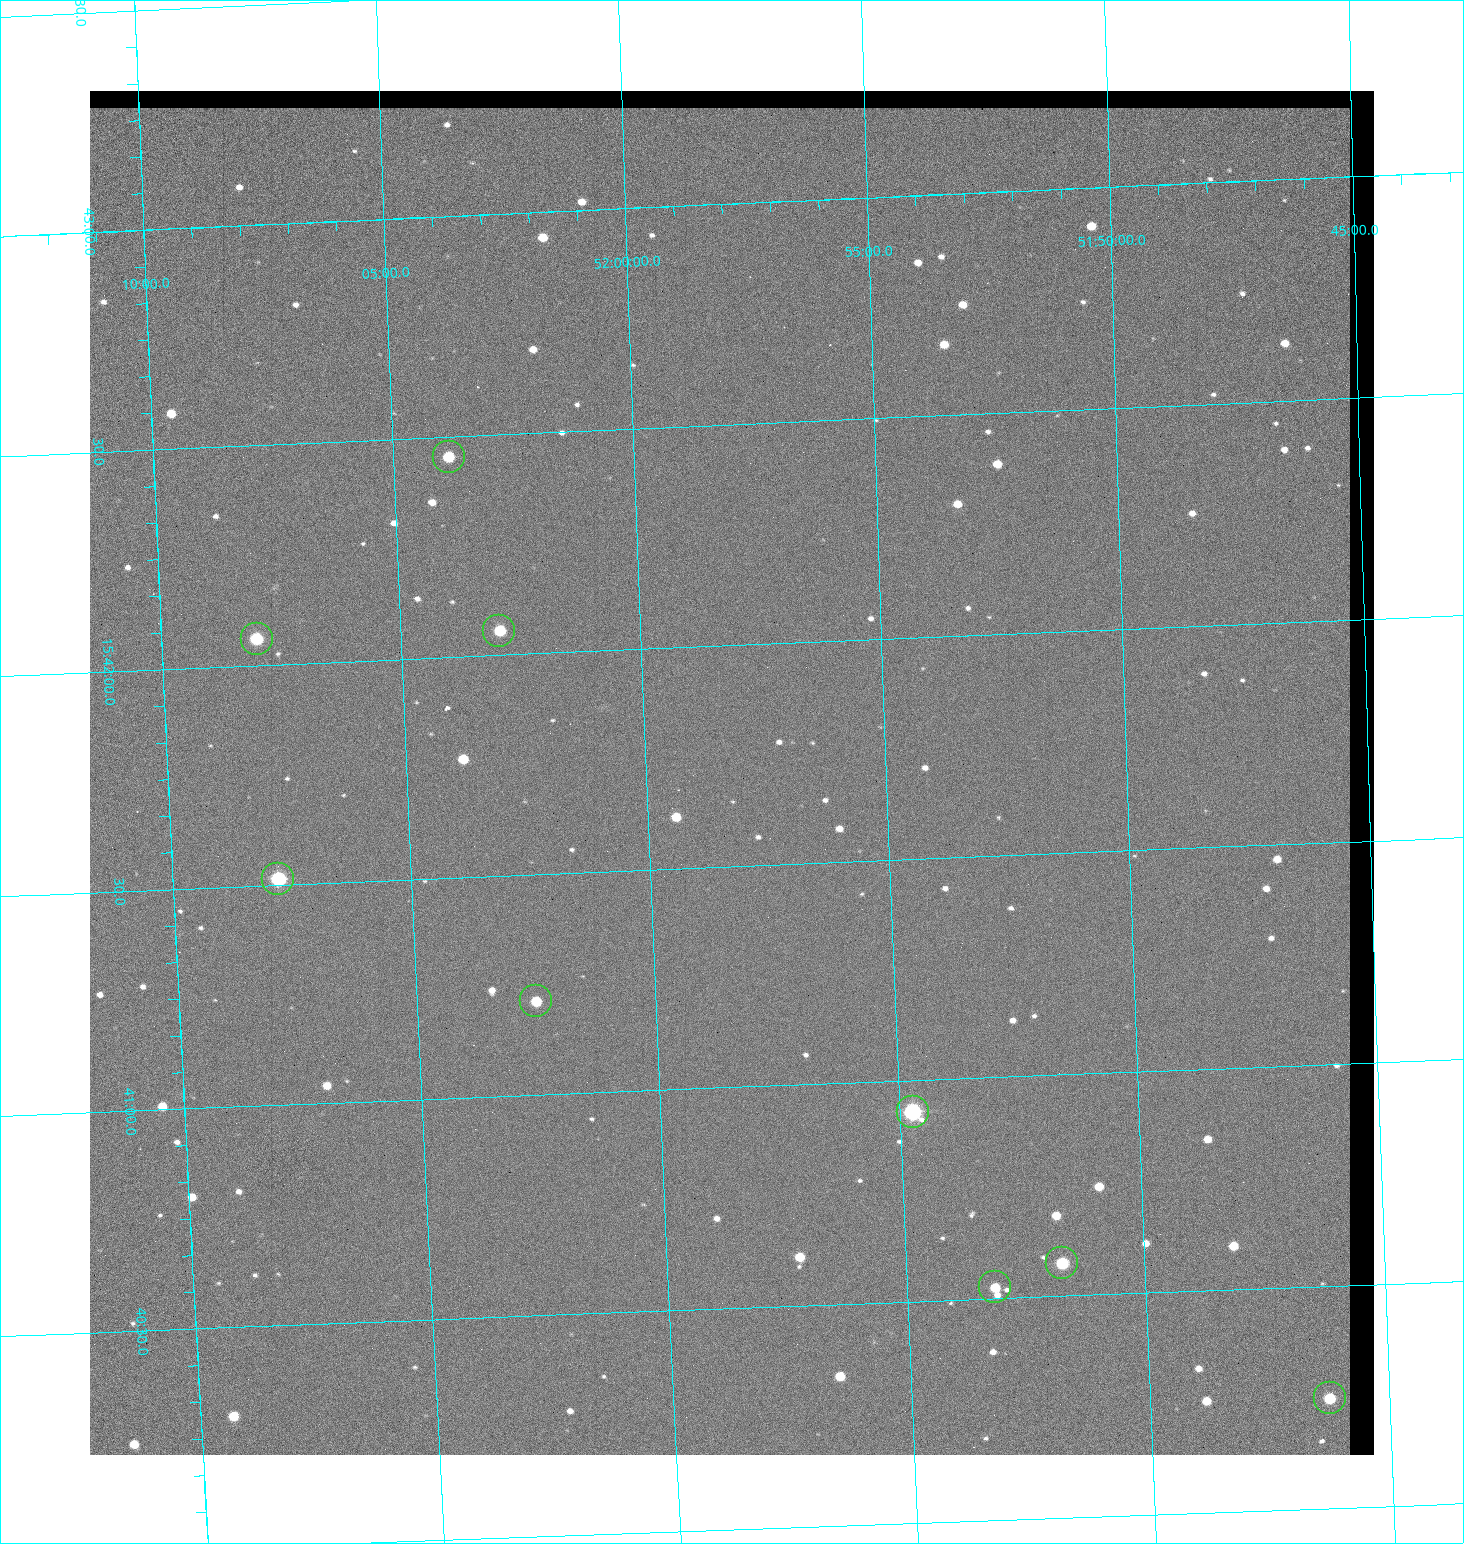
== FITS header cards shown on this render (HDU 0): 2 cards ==
NAXIS1  =                 1284 / length of data axis 1
NAXIS2  =                 1364 / length of data axis 2

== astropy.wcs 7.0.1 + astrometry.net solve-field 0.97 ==
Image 1284 x 1364 px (HDU 0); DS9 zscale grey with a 90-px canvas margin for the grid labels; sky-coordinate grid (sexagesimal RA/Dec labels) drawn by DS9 from the SOLVED WCS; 9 Tycho-2 reference stars matched to detected sources circled (green)
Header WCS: RA---TAN/DEC--TAN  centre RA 15:41:43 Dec +51:58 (235.43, +51.97 deg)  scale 1.26 arcsec/px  FOV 26.9' x 28.5'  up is +92 deg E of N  parity flipped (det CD > 0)
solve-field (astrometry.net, Tycho-2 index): VERIFIED the header's WCS against the Tycho-2 star catalogue (9 matches, 0 conflicts) and refined it, rather than solving blind
Solved WCS: RA---TAN-SIP/DEC--TAN-SIP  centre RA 15:41:43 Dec +51:58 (235.43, +51.97 deg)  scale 1.25 arcsec/px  FOV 26.8' x 28.5'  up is +92 deg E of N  parity flipped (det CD > 0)
The solver's refit moves the header's centre by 0.4 arcsec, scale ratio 0.9966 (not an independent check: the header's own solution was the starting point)
Tycho-2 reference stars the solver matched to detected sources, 9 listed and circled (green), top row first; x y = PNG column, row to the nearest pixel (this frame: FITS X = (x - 90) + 1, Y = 1364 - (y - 91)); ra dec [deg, ICRS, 3 dp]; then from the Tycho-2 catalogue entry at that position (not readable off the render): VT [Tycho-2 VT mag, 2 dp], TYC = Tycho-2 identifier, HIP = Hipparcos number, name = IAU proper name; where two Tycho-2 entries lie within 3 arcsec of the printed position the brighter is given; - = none
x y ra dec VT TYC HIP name
449 457 235.614 +52.064 11.61 3489-1132-1 - -
499 631 235.514 +52.049 11.19 3489-1407-1 - -
257 639 235.515 +52.133 11.12 3489-1380-1 - -
278 879 235.378 +52.130 9.31 3489-1322-1 76850 -
536 1001 235.303 +52.042 11.52 3489-958-1 - -
913 1112 235.232 +51.912 9.59 3489-824-1 - -
1062 1263 235.143 +51.862 10.97 3489-1016-1 - -
995 1287 235.131 +51.886 12.29 3489-908-1 - -
1330 1398 235.062 +51.771 11.53 3489-1453-1 - -